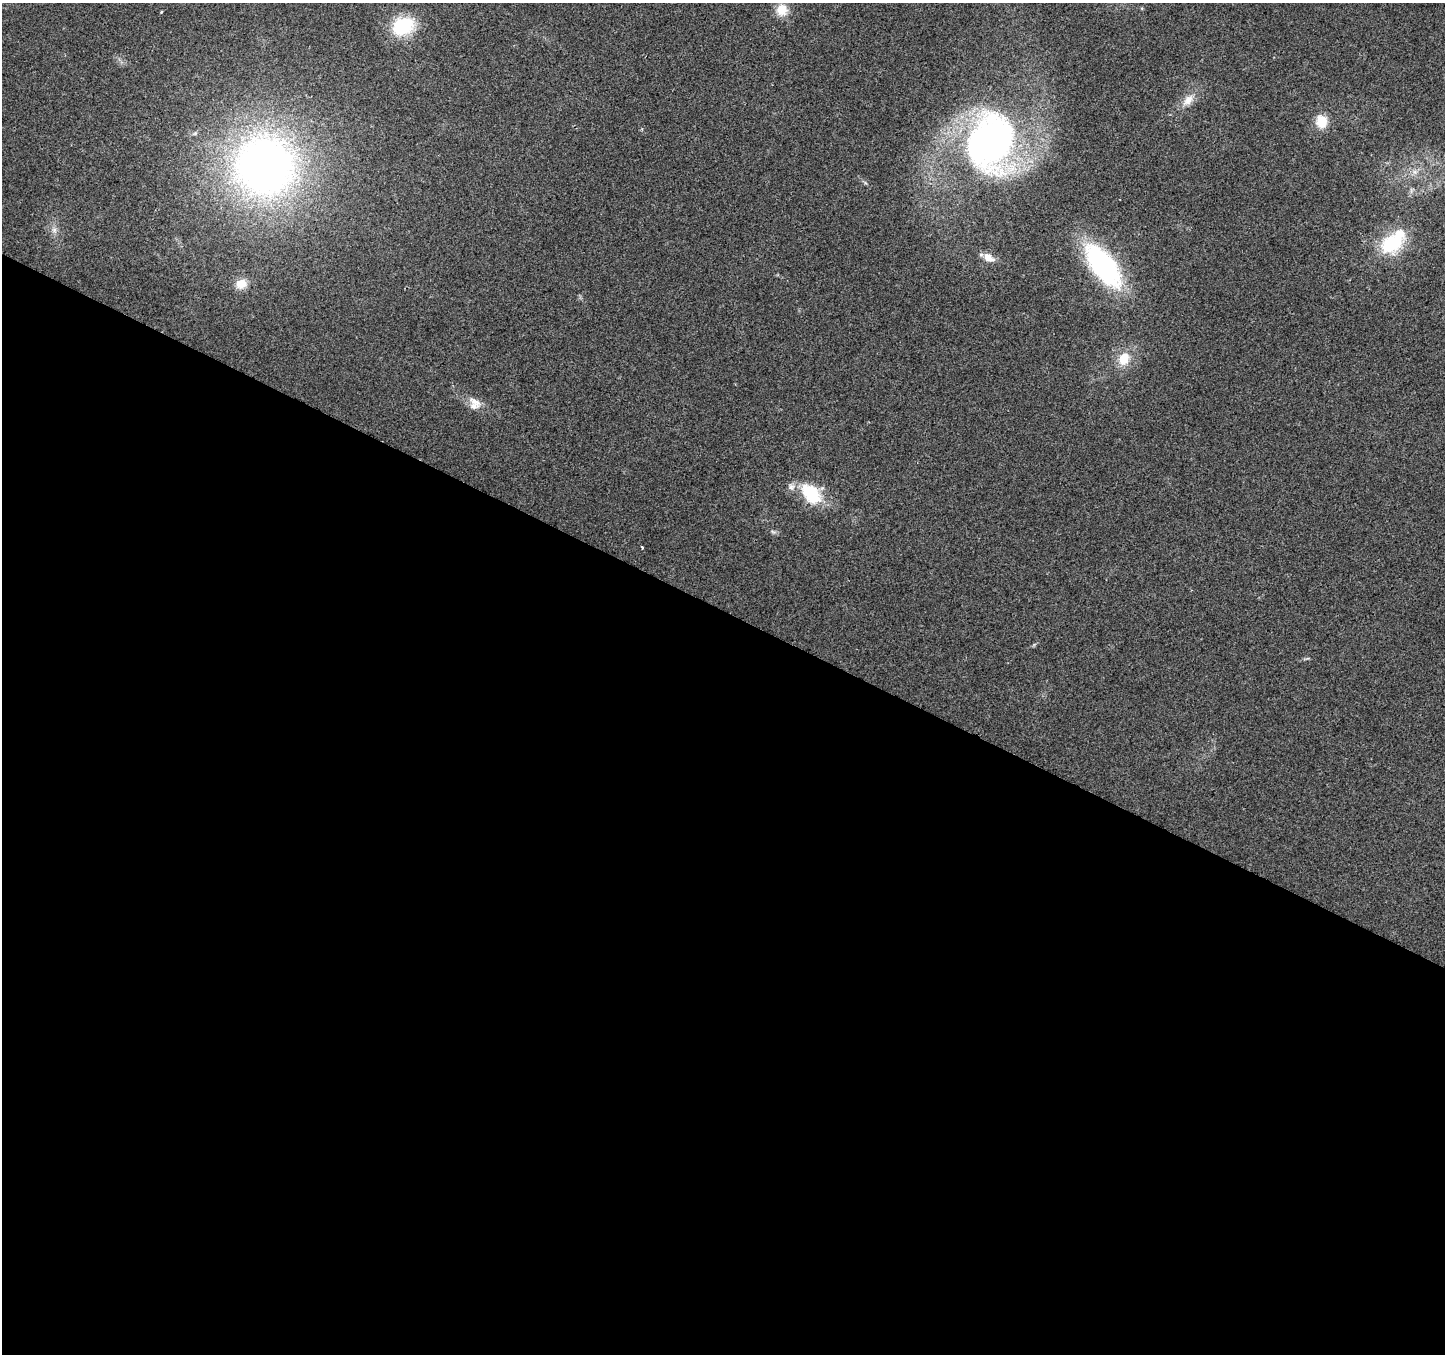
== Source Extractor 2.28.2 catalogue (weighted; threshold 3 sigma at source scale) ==
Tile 14 of 4 x 4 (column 2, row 4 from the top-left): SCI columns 1451-2893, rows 266-1617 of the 5780 x 5874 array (HDU 1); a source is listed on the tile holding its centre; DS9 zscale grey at full resolution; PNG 1447 x 1356 px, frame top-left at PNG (2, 3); no overlay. Shown black and unused: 55% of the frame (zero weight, under 2 of 3 exposures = <1% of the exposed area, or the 3 px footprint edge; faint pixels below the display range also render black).
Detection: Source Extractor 2.28.2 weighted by HDU 2 'WHT'; one run over the whole footprint, this tile lists its part. Background 0.0665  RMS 0.0074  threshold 0.0331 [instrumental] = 3 sigma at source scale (4.5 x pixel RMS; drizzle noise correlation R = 1.50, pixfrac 1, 0.0396/0.0396 arcsec/px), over >= 5 px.
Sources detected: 21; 1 inside a brighter object's white glare — not listed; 2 inside a brighter listed object's ellipse — not listed separately; the other 18 listed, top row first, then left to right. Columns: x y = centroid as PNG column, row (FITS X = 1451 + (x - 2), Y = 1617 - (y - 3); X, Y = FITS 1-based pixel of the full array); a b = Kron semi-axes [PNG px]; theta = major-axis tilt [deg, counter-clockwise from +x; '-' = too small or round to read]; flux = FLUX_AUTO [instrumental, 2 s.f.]
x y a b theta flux
782 10 14 14 - 11
161 12 3 3 - 0.65
403 26 24 17 25 41
1188 100 19 10 49 8.3
1321 121 16 13 -83 13
990 142 69 52 82 270
265 166 64 63 - 410
1415 172 8 6 45 2.7
54 230 8 7 - 3.1
1391 244 30 20 32 39
988 258 17 10 -31 7
1103 265 44 20 -52 130
241 284 14 12 8 9.2
1124 359 16 12 66 14
475 402 23 9 -31 7.9
811 494 29 18 -49 34
773 532 7 4 -19 1.4
642 547 3 2 - 1.2